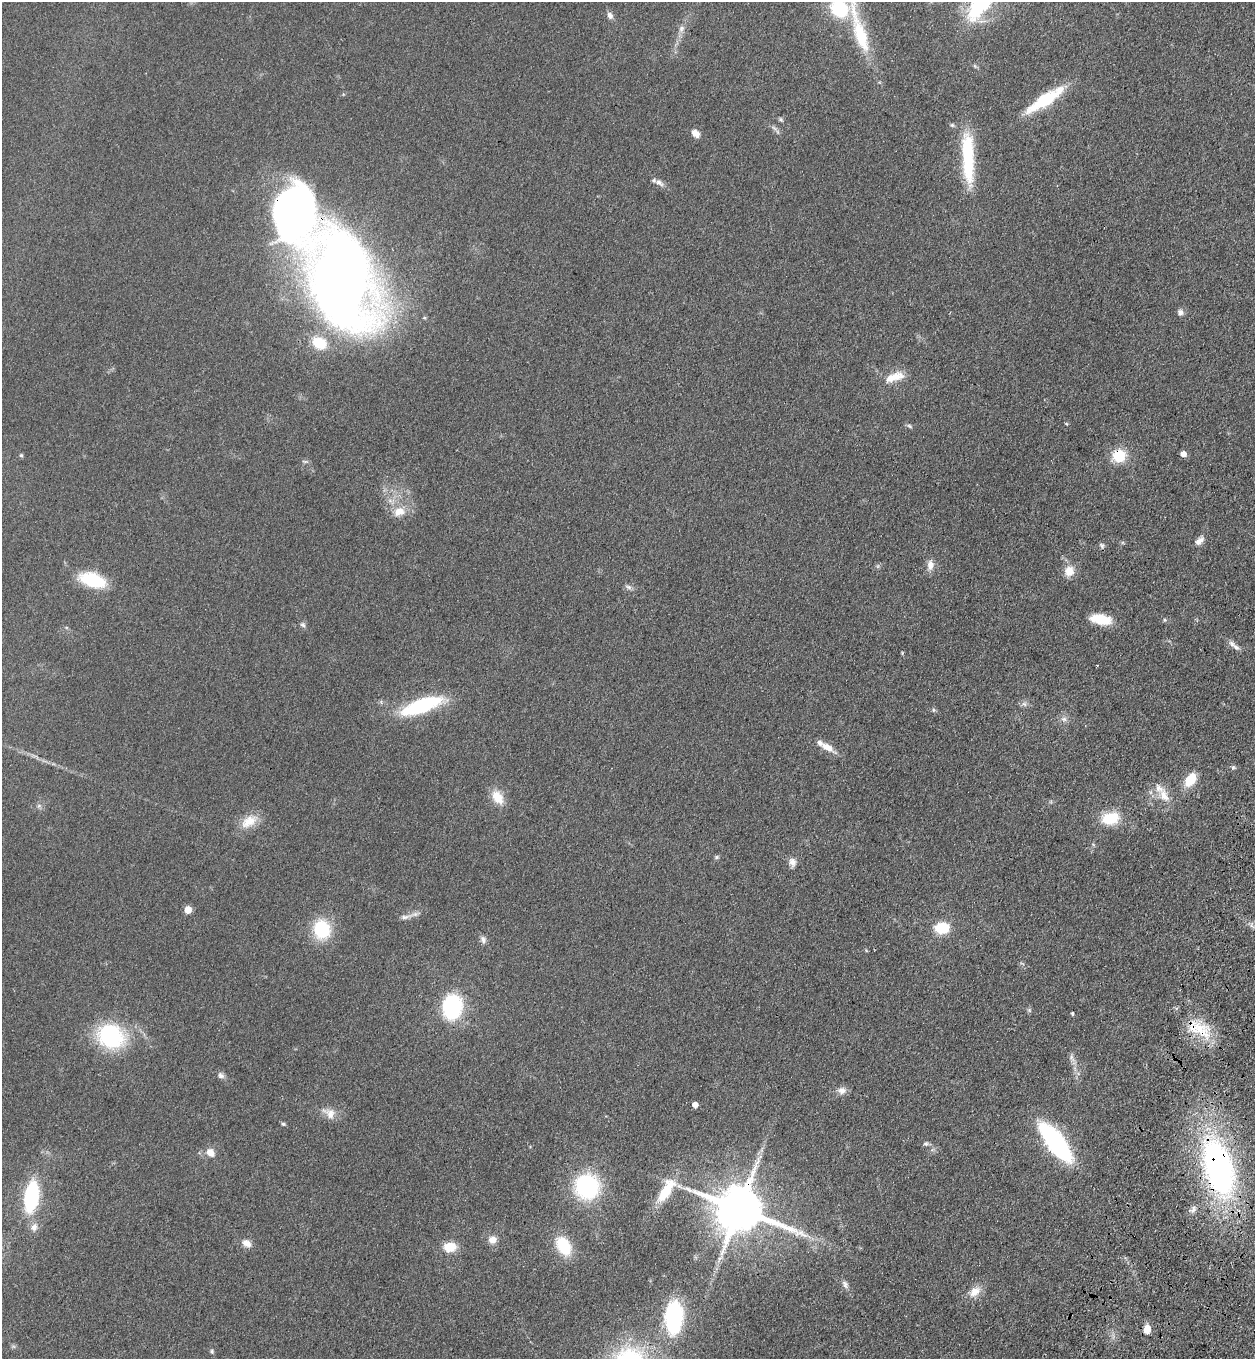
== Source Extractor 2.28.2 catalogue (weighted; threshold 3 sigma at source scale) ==
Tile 6 of 4 x 4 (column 2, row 2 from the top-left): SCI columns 1634-2886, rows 2769-4125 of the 5644 x 5536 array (HDU 1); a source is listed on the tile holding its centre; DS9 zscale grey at full resolution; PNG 1257 x 1361 px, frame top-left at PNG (2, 2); no overlay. Shown black and unused: <1% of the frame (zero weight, under 3 of 4 exposures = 6% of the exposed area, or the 3 px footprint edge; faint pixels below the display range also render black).
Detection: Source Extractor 2.28.2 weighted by HDU 2 'WHT'; one run over the whole footprint, this tile lists its part. Background 0.0772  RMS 0.0071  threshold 0.0318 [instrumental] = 3 sigma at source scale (4.5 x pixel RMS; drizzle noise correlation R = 1.50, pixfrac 1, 0.05/0.05 arcsec/px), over >= 5 px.
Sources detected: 88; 4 inside a brighter listed object's ellipse — not listed separately; the other 84 listed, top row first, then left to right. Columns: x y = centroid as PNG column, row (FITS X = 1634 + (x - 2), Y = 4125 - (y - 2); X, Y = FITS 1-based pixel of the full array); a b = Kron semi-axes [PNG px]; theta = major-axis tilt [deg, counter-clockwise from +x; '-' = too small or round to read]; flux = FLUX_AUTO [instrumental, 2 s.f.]
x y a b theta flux
981 3 61 21 52 81
839 8 19 16 -38 42
610 15 9 7 -63 2.9
681 29 10 7 61 3.4
861 36 50 16 -72 38
975 66 6 4 -71 0.95
1045 100 33 9 33 50
781 120 7 5 -45 1.2
952 125 5 5 - 1.1
774 128 10 5 -36 2.2
695 133 11 7 -44 4.9
968 158 65 13 -87 46
659 183 12 6 -31 3.4
294 211 45 32 -82 390
341 280 63 38 -77 1100
1180 312 8 7 - 2.7
319 343 12 9 -29 24
895 377 27 11 19 12
909 426 8 5 -28 1.3
1183 454 5 5 - 6.6
21 455 5 4 - 0.95
1119 456 19 16 42 16
399 512 18 13 14 9.9
1199 541 13 7 42 4.2
1102 545 8 5 -51 1.6
930 565 14 9 88 5
1069 571 13 12 - 8.8
92 580 22 11 -17 42
628 587 10 5 -25 2.1
1101 619 23 10 -10 19
1164 620 5 3 - 0.81
303 625 8 6 -41 1.8
1236 647 12 7 -45 3.5
902 653 5 4 - 0.67
1024 704 7 6 - 2.1
422 706 38 12 20 72
933 710 6 4 -89 1.1
1064 719 8 6 -1 2.6
827 747 20 8 -30 8
1233 767 6 5 - 1.2
1190 780 13 8 54 18
1164 795 21 11 -64 9.6
497 797 18 12 -58 12
39 806 7 6 - 1.7
1110 818 18 12 12 25
249 821 24 14 32 12
716 857 6 5 - 1.2
792 862 11 8 -78 4.2
188 910 5 5 - 14
405 917 16 6 11 3.8
1252 926 10 5 -44 2.5
942 928 13 10 4 21
322 929 24 20 -74 31
483 940 10 7 -64 2.7
452 1007 21 16 81 69
1029 1010 6 5 - 1.2
1072 1014 4 3 - 0.98
1200 1030 40 18 -37 29
111 1036 23 20 -29 82
1072 1058 12 6 -64 3.1
221 1075 9 7 -24 2.6
842 1090 11 9 -8 4.3
695 1105 5 4 - 4.8
330 1113 19 13 -35 7.9
283 1124 6 5 - 1.1
1055 1142 31 12 -52 150
926 1144 7 6 - 1.7
210 1152 9 8 - 6.2
1218 1167 52 24 -74 260
587 1187 23 23 - 72
666 1190 35 13 58 24
31 1196 21 9 82 88
739 1209 15 12 -22 4300
1193 1210 12 6 72 3
34 1227 12 8 70 4.1
492 1240 10 9 - 5.5
246 1243 13 8 -32 5
563 1246 20 13 -61 28
450 1247 13 10 3 14
845 1284 12 7 -61 3
974 1292 17 11 43 8.3
674 1317 26 14 88 92
1147 1329 10 7 84 6.9
212 1351 6 4 -71 1.2
Overlapping masked pixels (flux is a lower limit): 6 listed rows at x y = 294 211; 341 280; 1119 456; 1200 1030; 1218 1167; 739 1209
Isophote crosses this tile's border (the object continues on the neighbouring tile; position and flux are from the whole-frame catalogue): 2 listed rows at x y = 981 3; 839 8